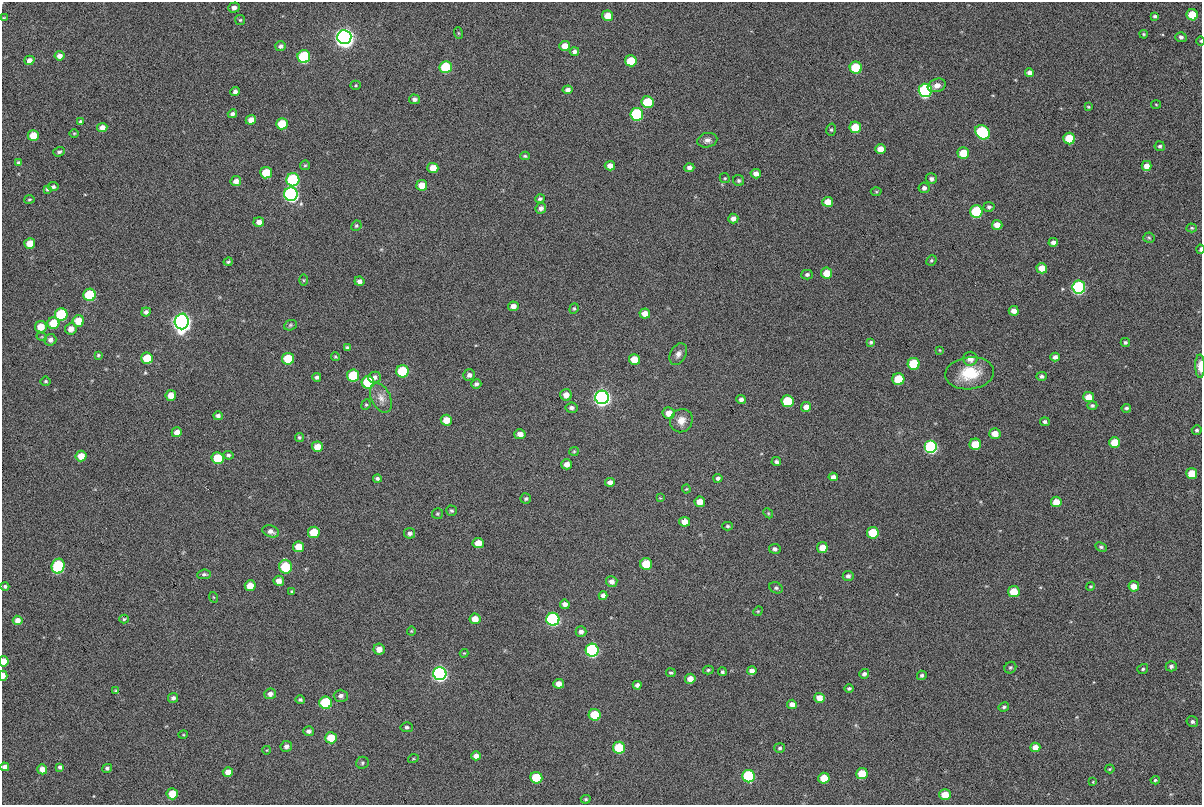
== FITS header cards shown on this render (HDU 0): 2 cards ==
NAXIS1  =                 1200
NAXIS2  =                  803

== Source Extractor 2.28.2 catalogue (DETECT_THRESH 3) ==
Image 1200 x 803 px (HDU 0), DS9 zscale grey, 1 PNG px = 1 image px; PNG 1204 x 807 px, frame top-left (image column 1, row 803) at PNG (2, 2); each listed source drawn as its Kron ellipse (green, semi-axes under 4 px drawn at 4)
Background 335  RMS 5.9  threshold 17.6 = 3 sigma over >= 5 px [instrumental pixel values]
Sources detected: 267; all 267 listed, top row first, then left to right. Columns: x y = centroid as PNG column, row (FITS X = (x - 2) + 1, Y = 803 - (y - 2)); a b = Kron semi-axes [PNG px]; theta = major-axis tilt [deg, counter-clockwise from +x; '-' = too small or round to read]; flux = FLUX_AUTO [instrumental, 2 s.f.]
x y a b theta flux
234 8 6 5 - 1700
1192 15 6 5 - 12000
608 16 5 5 - 5300
1155 16 4 3 - 740
4 18 4 3 - 380
240 20 5 5 - 520
458 33 6 4 -70 400
1144 34 4 3 - 470
344 37 7 7 - 380000
1181 37 5 5 - 1200
1201 41 4 3 - 340
280 46 5 5 - 1100
565 46 5 5 - 3800
574 51 5 4 - 1300
59 56 5 4 - 2100
304 56 6 6 - 36000
29 60 5 4 - 2000
631 61 6 5 - 10000
446 67 6 6 - 21000
856 68 6 6 - 18000
1030 73 4 4 - 1700
356 85 5 4 - 520
937 85 9 6 19 2500
568 90 5 4 - 1600
925 90 6 6 - 76000
235 91 5 4 - 1100
414 99 5 5 - 1200
647 102 6 6 - 16000
1156 104 5 3 - 340
1088 107 4 3 - 420
232 114 4 4 - 1100
637 114 6 6 - 42000
251 120 5 4 - 2700
80 121 4 3 - 630
282 124 6 5 - 11000
102 127 5 4 - 2500
855 127 6 5 - 11000
831 130 6 5 - 630
982 132 8 6 -42 46000
74 133 5 3 - 370
33 136 5 5 - 7200
1069 139 6 5 - 15000
707 140 10 7 13 1700
1160 146 5 5 - 860
881 149 5 5 - 4500
59 152 6 4 20 880
963 153 6 5 - 10000
525 156 5 3 - 560
19 162 4 3 - 730
305 165 5 4 - 520
610 166 5 4 - 2700
1147 166 5 5 - 3400
433 168 5 5 - 5100
689 168 5 4 - 1500
266 173 6 5 - 11000
756 174 5 4 - 2300
725 178 5 4 - 510
931 179 5 5 - 1300
293 180 6 6 - 47000
739 180 6 5 - 760
236 181 5 5 - 2300
422 185 5 5 - 5500
53 187 5 4 - 860
924 188 5 5 - 1200
47 189 4 3 - 630
876 192 5 3 - 400
291 194 7 7 - 130000
29 199 5 2 - 380
540 199 5 4 - 860
828 202 5 5 - 4500
989 207 5 5 - 980
541 208 5 5 - 1600
976 212 6 6 - 34000
733 219 5 5 - 2100
259 222 5 5 - 2200
997 225 5 5 - 4000
356 226 5 4 - 640
1192 228 5 4 - 560
1149 238 6 5 - 590
1053 242 5 4 - 1800
30 243 5 5 - 5800
1200 249 4 2 - 700
931 260 5 4 - 620
228 262 4 3 - 550
1042 268 5 5 - 5600
827 273 5 5 - 6100
807 275 5 4 - 950
303 280 5 4 - 380
359 281 5 4 - 1500
1079 287 6 6 - 81000
90 295 6 6 - 25000
513 306 5 4 - 2300
574 309 5 4 - 590
1014 311 5 5 - 2600
146 312 4 4 - 1200
61 314 6 6 - 34000
645 314 5 5 - 3600
78 321 6 5 - 8000
182 321 8 7 - 310000
53 323 6 6 - 11000
290 325 6 5 - 640
41 327 6 5 - 6500
71 329 6 5 - 3100
42 337 5 3 - 350
50 340 6 6 - 1900
871 342 4 3 - 750
1125 342 4 4 - 820
347 348 4 3 - 700
940 350 4 2 - 290
678 354 11 7 61 2000
98 355 4 4 - 530
335 357 4 4 - 480
1055 357 5 4 - 1800
147 358 6 5 - 11000
288 359 6 6 - 14000
634 359 5 5 - 7000
970 359 7 7 - 3100
914 364 6 6 - 19000
1200 366 12 5 -89 3500
402 371 6 6 - 26000
970 373 24 16 7 14000
353 375 6 6 - 21000
469 375 6 5 - 1600
1042 376 5 4 - 1100
317 377 4 4 - 1000
375 377 6 5 - 1400
898 379 6 6 - 15000
46 381 5 5 - 660
368 382 6 6 - 27000
476 384 5 5 - 1200
171 395 5 5 - 4900
566 395 6 5 - 3200
602 397 7 7 - 250000
1089 397 5 5 - 5200
381 398 16 9 -65 3400
741 400 5 4 - 1300
787 401 6 6 - 19000
366 405 5 4 - 510
1092 406 5 4 - 860
806 407 5 5 - 2800
571 408 6 5 - 1300
1126 408 5 3 - 720
669 413 6 6 - 4300
218 416 5 4 - 1100
446 420 5 5 - 5300
681 421 12 11 - 3900
1045 422 5 4 - 960
1197 430 5 5 - 780
177 432 5 4 - 2900
520 434 5 5 - 3000
995 434 5 5 - 4900
299 437 4 4 - 580
1115 442 5 5 - 8400
975 444 6 5 - 9500
317 447 5 5 - 4800
931 447 6 6 - 75000
574 451 5 4 - 450
228 455 5 4 - 760
81 456 5 5 - 5100
217 458 6 6 - 14000
776 462 5 4 - 950
567 464 5 5 - 2800
1192 473 5 5 - 8200
833 477 5 4 - 1800
377 478 4 3 - 860
718 478 4 4 - 1100
610 482 5 4 - 1800
686 489 4 4 - 390
660 498 4 3 - 310
526 499 5 5 - 750
700 502 5 5 - 4800
1056 502 5 5 - 5400
451 511 5 5 - 700
768 513 5 4 - 470
437 514 5 5 - 600
685 522 5 5 - 4100
727 526 5 4 - 640
271 531 8 5 -19 1900
314 532 6 6 - 13000
409 533 5 5 - 1300
873 533 6 5 - 13000
478 543 5 5 - 5300
298 547 5 5 - 6900
822 547 5 5 - 4400
1101 547 6 4 -26 710
775 549 6 5 - 1300
646 564 6 6 - 13000
58 566 7 6 - 50000
286 567 7 6 - 25000
204 574 7 4 7 820
848 576 5 5 - 1500
279 581 5 5 - 2900
612 581 5 5 - 2100
5 586 4 4 - 710
250 586 5 5 - 5300
1090 586 4 4 - 470
1134 586 5 5 - 4100
776 588 7 5 -26 880
292 591 4 3 - 430
1014 592 6 5 - 8700
603 596 4 4 - 1700
213 597 5 3 - 340
565 604 5 4 - 1900
758 611 5 4 - 440
124 619 5 3 - 530
475 619 5 5 - 4600
553 619 6 6 - 100000
18 620 5 4 - 2500
411 631 4 4 - 400
581 632 5 5 - 1900
379 649 5 5 - 3200
592 650 6 6 - 93000
464 653 4 4 - 400
4 661 5 4 - 5200
1171 666 5 5 - 1400
1010 668 6 5 - 730
1143 669 6 5 - 710
708 670 5 4 - 610
752 671 5 4 - 1900
722 672 4 4 - 790
671 673 5 4 - 700
440 674 6 6 - 170000
864 674 5 4 - 1200
922 675 5 4 - 1100
3 676 5 3 - 2700
690 679 5 5 - 3500
559 684 5 5 - 3100
637 685 4 4 - 1100
849 688 4 4 - 730
116 691 4 4 - 480
270 694 6 5 - 1700
341 696 7 6 - 1600
173 698 5 5 - 1300
819 698 5 5 - 3600
300 700 5 4 - 730
326 703 6 6 - 34000
792 704 5 4 - 2300
1004 707 5 4 - 770
595 715 6 6 - 16000
1192 722 6 5 - 1100
407 727 6 5 - 850
308 731 5 5 - 1400
183 735 5 3 - 340
331 738 6 5 - 11000
286 746 6 5 - 1500
1035 747 5 4 - 3300
619 748 6 6 - 23000
780 748 5 5 - 730
267 750 4 3 - 290
476 756 5 4 - 2000
413 759 5 3 - 400
362 763 6 6 - 790
5 767 4 4 - 1600
60 767 4 4 - 1100
107 768 5 4 - 930
42 769 5 5 - 3400
1110 769 5 4 - 450
228 772 5 5 - 4100
862 774 5 5 - 9600
749 776 6 6 - 54000
536 778 6 6 - 17000
824 778 5 5 - 7800
1155 780 4 4 - 540
1093 782 2 2 - 250
172 794 5 5 - 8200
945 795 5 5 - 6400
586 799 5 4 - 600
At the frame edge (FLAGS 8, measured only in part): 7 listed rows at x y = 4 18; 1201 41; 1200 249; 1200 366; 4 661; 3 676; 5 767